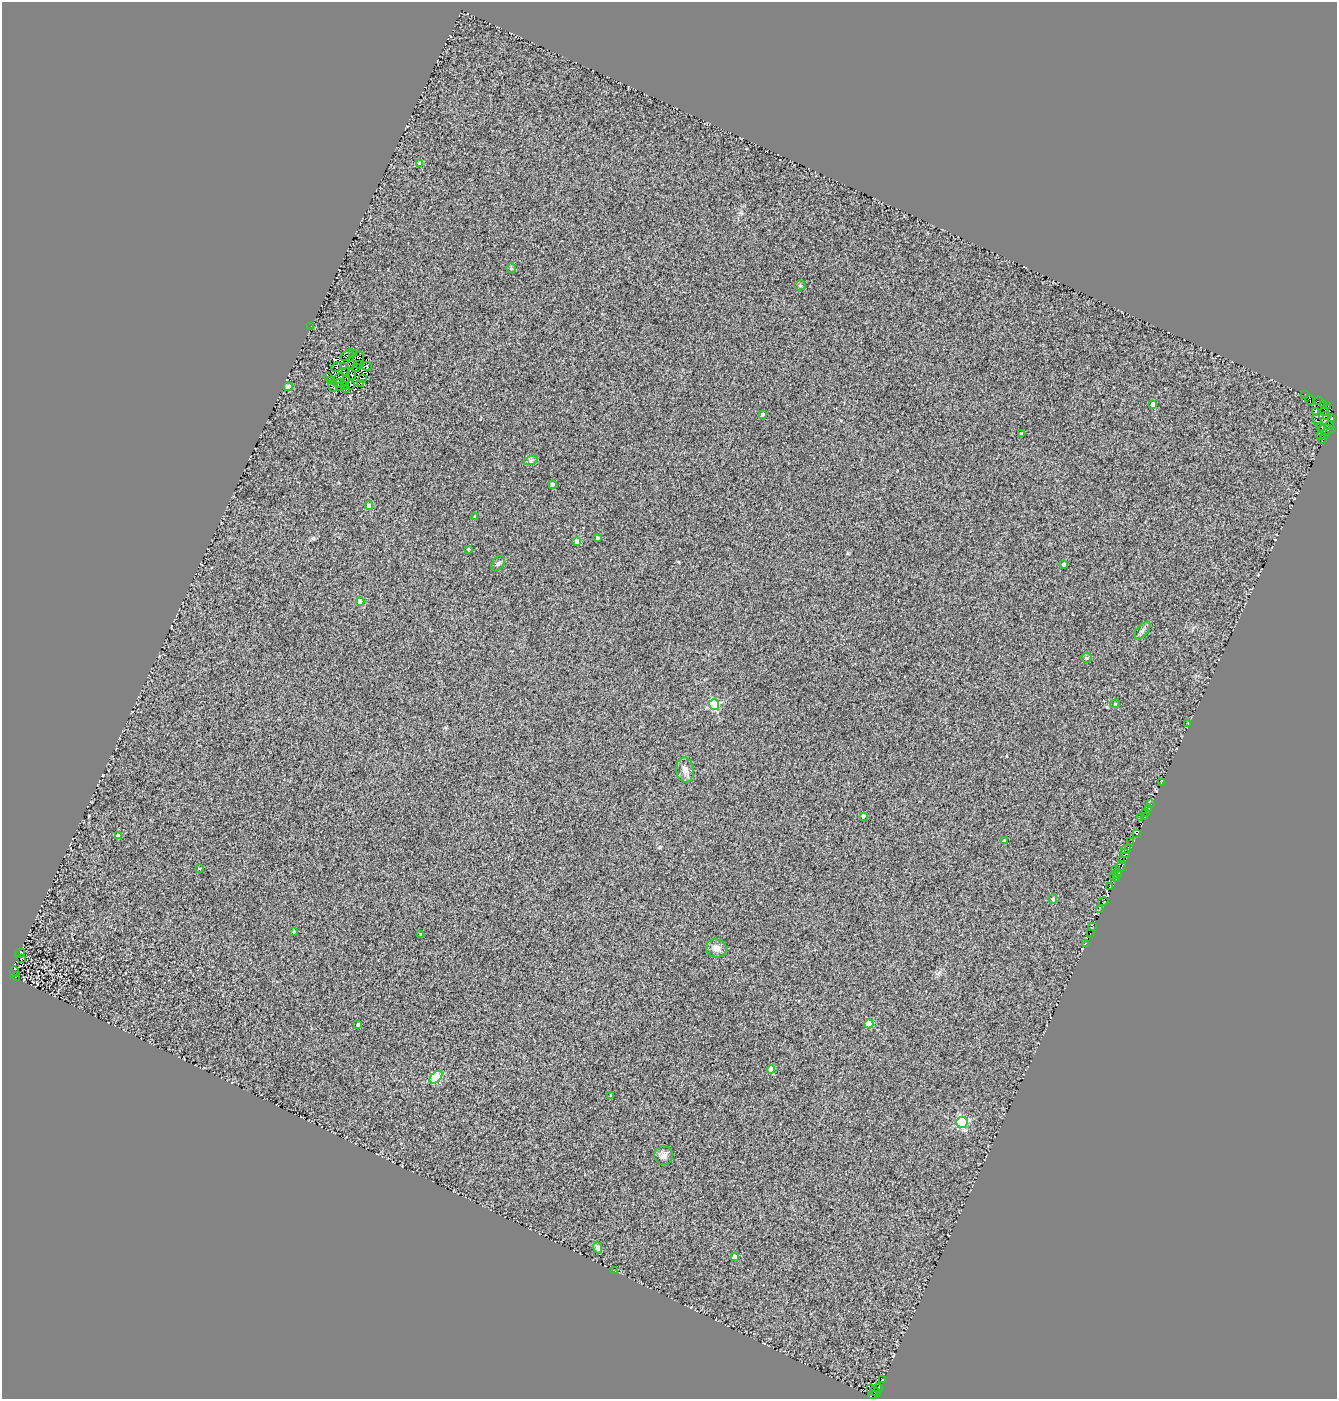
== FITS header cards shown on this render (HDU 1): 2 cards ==
NAXIS1  =                 1335
NAXIS2  =                 1397

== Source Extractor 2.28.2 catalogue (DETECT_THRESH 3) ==
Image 1335 x 1397 px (HDU 1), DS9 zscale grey, 1 PNG px = 1 image px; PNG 1339 x 1401 px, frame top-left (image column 1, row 1397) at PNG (2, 2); each listed source drawn as its Kron ellipse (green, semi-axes under 4 px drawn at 4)
Background 0.0766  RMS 0.15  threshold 0.459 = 3 sigma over >= 5 px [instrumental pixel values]
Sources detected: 125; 13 with non-positive FLUX_AUTO (blend fragments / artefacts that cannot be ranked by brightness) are neither listed nor drawn; the other 112 listed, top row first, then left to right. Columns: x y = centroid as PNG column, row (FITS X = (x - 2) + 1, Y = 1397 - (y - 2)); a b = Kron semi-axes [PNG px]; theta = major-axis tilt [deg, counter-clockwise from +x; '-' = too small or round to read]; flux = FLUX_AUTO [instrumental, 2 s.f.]
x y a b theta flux
420 164 4 4 - 79
511 268 5 5 - 14
800 285 5 5 - 13
311 326 3 2 - 13
352 354 3 2 - 22
347 355 7 2 41 24
358 358 7 5 84 19
360 364 3 2 - 8
351 365 4 2 - 7.1
366 366 5 4 - 32
337 367 5 3 - 5.9
344 367 4 2 - 15
357 367 3 2 - 20
346 372 4 2 - 1.8
351 374 6 3 -67 4.7
328 376 4 2 - 16
362 378 4 3 - 41
338 379 7 3 45 0.29
330 380 4 2 - 4
347 380 2 2 - 13
339 383 5 3 - 20
360 383 3 2 - 22
350 384 5 2 - 7.8
333 385 7 3 -88 19
341 386 3 2 - 28
345 386 3 3 - 14
288 387 4 4 - 110
346 389 3 3 - 40
1305 394 2 2 - 5.3
1310 400 5 3 - 460
1318 401 3 2 - 260
1153 404 4 4 - 68
1324 404 3 2 - 330
1328 405 2 2 - 8.9
1324 411 4 2 - 89
1316 412 4 2 - 170
762 414 4 3 - 35
1327 416 4 3 - 190
1331 419 4 2 - 650
1317 421 7 3 -62 83
1330 425 3 2 - 470
1320 426 3 2 - 310
1326 429 8 5 -3 1100
1021 434 4 3 - 18
1325 435 2 2 - 85
1321 436 3 2 - 270
1323 439 5 3 - 390
531 460 7 4 19 22
552 484 4 3 - 24
369 505 4 4 - 77
475 516 4 4 - 9
597 538 4 4 - 18
577 541 4 4 - 93
468 549 4 3 - 11
498 563 8 5 50 23
1064 564 3 3 - 22
360 601 4 4 - 170
1142 630 10 5 50 34
1086 658 5 5 - 14
714 704 5 5 - 770
1115 704 5 3 - 8.8
1187 724 3 2 - 26
685 770 12 9 -84 64
1161 782 3 2 - 76
1151 804 3 3 - 12
1149 808 3 2 - 13
1146 813 3 2 - 9
863 816 4 3 - 24
1144 816 3 2 - 59
1140 817 2 2 - 440
1137 834 3 3 - 770
118 836 4 4 - 50
1004 840 3 3 - 11
1131 842 3 2 - 21
1126 849 5 3 - 420
1125 853 5 3 - 560
1122 860 2 2 - 22
1121 866 6 4 52 29
199 868 3 2 - 10
1115 869 2 2 - 60
1118 874 3 3 - 210
1114 875 3 2 - 140
1116 878 3 2 - 97
1109 887 2 2 - 6.5
1053 899 5 4 - 26
1103 901 5 2 - 120
1099 910 2 2 - 13
1093 926 3 2 - 16
294 931 4 3 - 11
1090 933 3 2 - 77
421 934 3 3 - 8.8
1085 943 3 3 - 34
716 948 10 9 - 68
20 953 5 2 - 9.4
21 958 3 2 - 7.5
14 972 5 3 - 220
16 976 4 3 - 390
358 1024 4 3 - 19
869 1024 4 4 - 210
771 1069 4 4 - 100
436 1077 8 4 44 570
611 1096 4 3 - 15
962 1122 5 5 - 1100
663 1155 9 9 - 52
598 1248 6 4 -77 32
734 1257 4 3 - 59
615 1271 3 2 - 20
882 1379 3 3 - 160
870 1388 3 2 - 430
878 1388 5 4 - 140
875 1392 6 2 -34 110
873 1395 5 2 - 98
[13 non-positive-flux detections neither listed nor drawn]